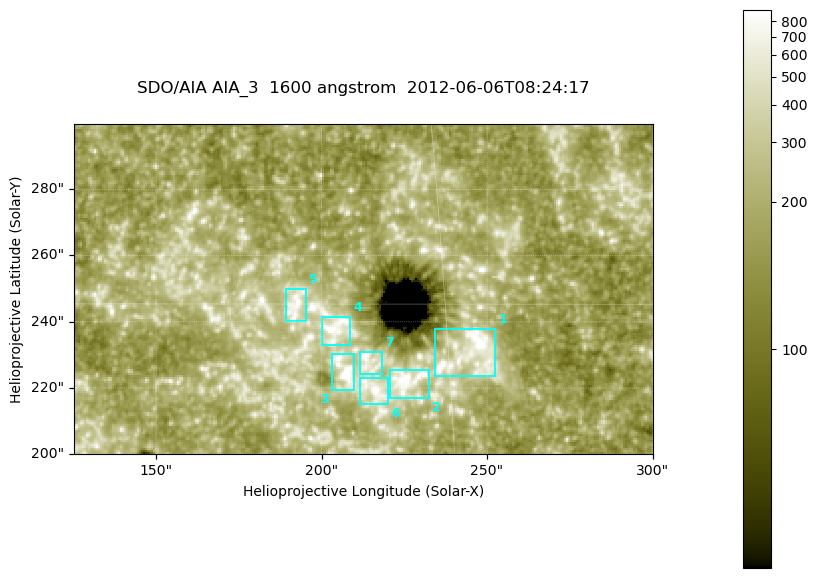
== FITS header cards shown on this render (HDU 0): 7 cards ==
TELESCOP= 'SDO/AIA '
INSTRUME= 'AIA_3   '
WAVELNTH=                 1600
WAVEUNIT= 'angstrom'
DATE-OBS= '2012-06-06T08:24:17.12'
CTYPE1  = 'HPLN-TAN'
CTYPE2  = 'HPLT-TAN'

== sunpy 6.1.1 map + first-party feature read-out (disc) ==
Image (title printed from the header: SDO/AIA AIA_3  1600 angstrom  2012-06-06T08:24:17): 287 x 164 px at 0.609 arcsec/px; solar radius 946 arcsec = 1552 px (partial field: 0.6% of the solar disc is inside the frame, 100% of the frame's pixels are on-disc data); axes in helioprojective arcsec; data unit not stated in the header (colour bar unlabelled)
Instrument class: DISC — disc imager (sunpy class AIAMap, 1600 A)
Bright regions (active regions / flare kernels): reference = the on-disc median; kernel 3 px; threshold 5 sigma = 345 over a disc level ~186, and >= 1.15x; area >= 47 px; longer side >= 3 px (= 1.8 arcsec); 7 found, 7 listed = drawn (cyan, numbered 1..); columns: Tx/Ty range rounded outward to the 2 arcsec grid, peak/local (2 s.f.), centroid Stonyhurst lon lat
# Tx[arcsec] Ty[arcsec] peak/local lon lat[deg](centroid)
1 234..254 224..238 5.8 +15 +14
2 220..234 216..226 6.6 +14 +14
3 202..210 218..232 7.7 +13 +14
4 200..210 232..242 5.5 +13 +15
5 188..196 240..250 4.6 +12 +15
6 210..220 214..224 5.1 +14 +13
7 210..220 224..232 4.7 +13 +14